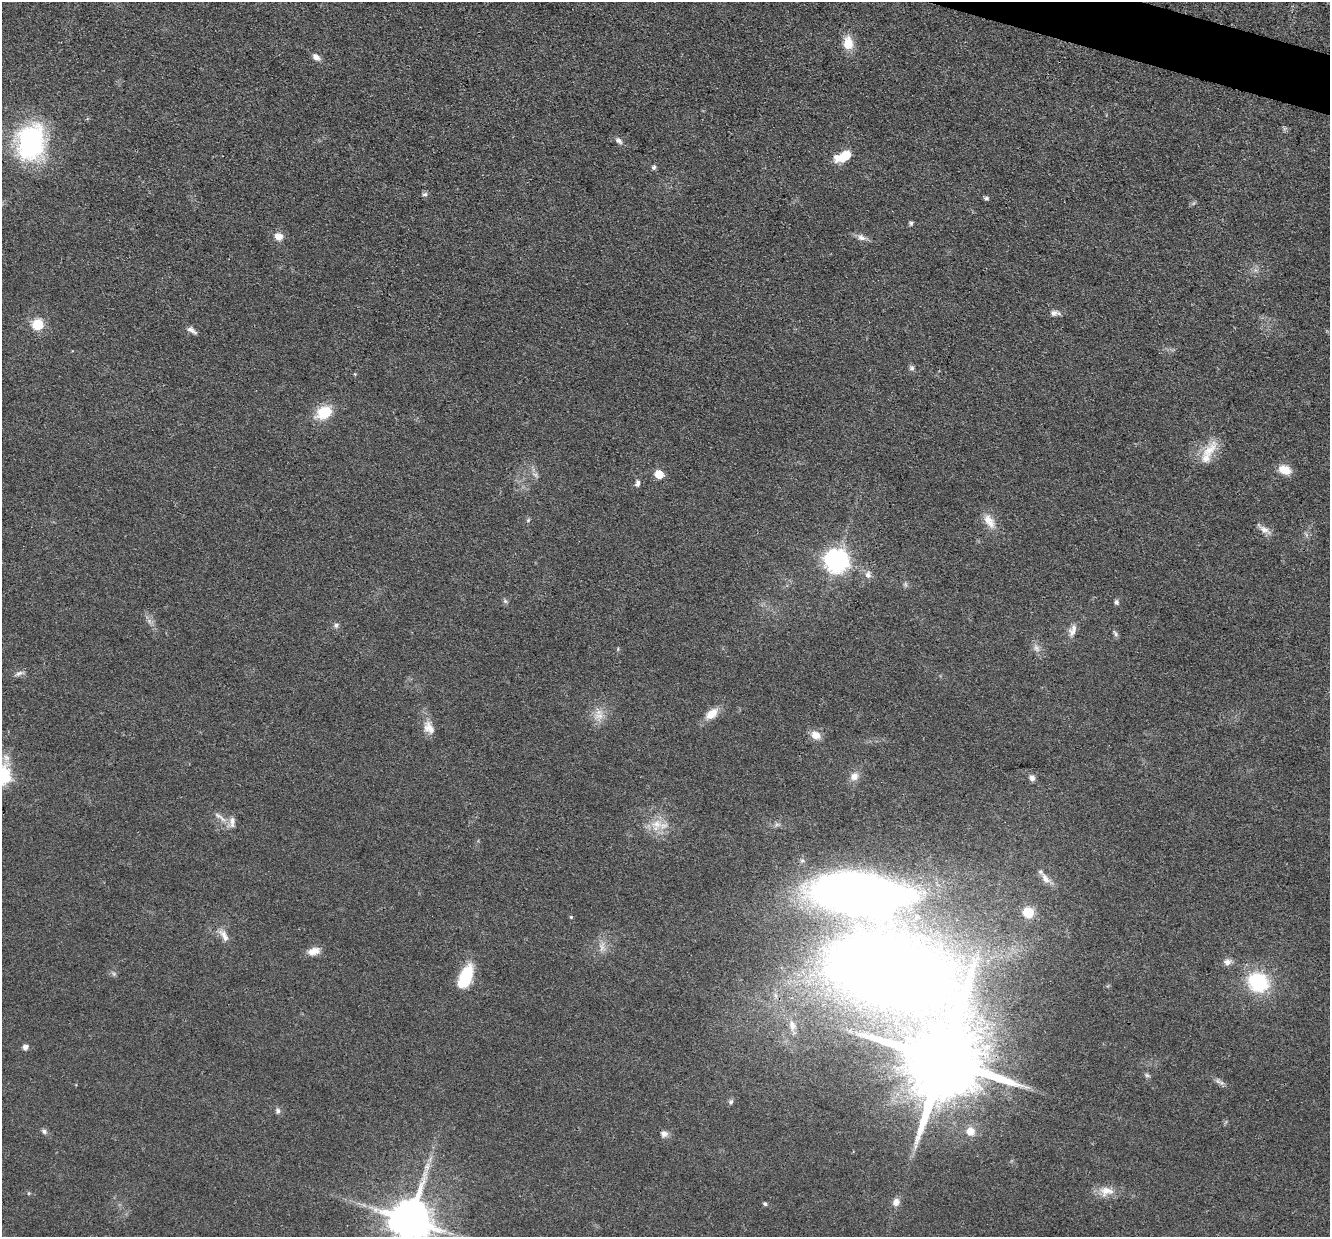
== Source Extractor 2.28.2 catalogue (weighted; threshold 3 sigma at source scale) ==
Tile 10 of 4 x 4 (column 2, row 3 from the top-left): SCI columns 1329-2656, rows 1494-2728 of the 5312 x 5329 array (HDU 1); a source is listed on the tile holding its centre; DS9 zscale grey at full resolution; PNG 1332 x 1239 px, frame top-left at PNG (2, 2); no overlay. Shown black and unused: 1% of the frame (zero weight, under 3 of 4 exposures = <1% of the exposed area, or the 3 px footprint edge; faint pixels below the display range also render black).
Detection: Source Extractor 2.28.2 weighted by HDU 2 'WHT'; one run over the whole footprint, this tile lists its part. Background 0.0619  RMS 0.0059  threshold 0.0267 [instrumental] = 3 sigma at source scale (4.5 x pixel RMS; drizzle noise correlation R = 1.50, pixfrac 1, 0.05/0.05 arcsec/px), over >= 5 px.
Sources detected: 72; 2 too faint to see at this stretch — not listed; the other 70 listed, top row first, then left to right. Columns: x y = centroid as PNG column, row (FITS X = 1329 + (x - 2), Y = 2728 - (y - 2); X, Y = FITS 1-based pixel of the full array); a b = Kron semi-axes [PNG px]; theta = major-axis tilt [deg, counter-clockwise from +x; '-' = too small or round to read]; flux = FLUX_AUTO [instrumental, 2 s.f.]
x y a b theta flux
848 43 14 10 -87 11
316 57 10 6 -36 3.1
619 141 11 6 -39 2.2
30 143 43 31 77 83
843 156 18 9 23 15
654 167 7 5 63 1.3
425 194 7 5 16 1.3
986 198 6 5 - 1.2
911 223 6 5 - 1.1
278 236 10 9 - 5.1
861 238 11 7 -25 3.3
1054 313 11 8 13 2.8
38 324 6 6 - 46
192 330 14 6 -34 2.6
912 368 7 7 - 1.5
324 412 19 13 29 16
1209 451 33 13 51 13
1285 470 16 10 -18 7.4
659 474 6 5 - 17
638 483 8 5 73 2.1
528 520 7 4 46 0.84
989 521 22 11 -56 8
1264 529 23 7 -35 4
836 561 8 8 - 500
868 574 10 7 83 2.7
505 601 6 6 - 1.3
1116 602 7 6 - 1.5
149 621 7 4 72 1.5
336 625 7 6 - 1.6
1072 631 17 9 69 4.5
1115 633 11 4 -57 1.4
1036 648 11 6 -58 2.8
19 673 11 6 17 2.2
711 714 18 10 40 8.2
599 716 12 11 - 6.2
429 728 19 12 -62 6.8
815 735 13 10 -32 5.6
854 776 12 10 75 4.7
1032 778 8 7 - 2.3
222 819 15 5 -46 3.5
232 822 17 8 86 3.7
657 825 19 16 62 12
1045 879 19 9 -54 5.2
856 894 88 36 -6 510
1028 912 6 6 - 41
571 917 4 4 - 0.7
224 935 20 8 -57 4.8
602 947 10 6 88 3
314 951 16 9 15 5.5
1227 962 10 8 9 3.1
889 970 62 29 -20 1600
114 974 6 5 - 1.2
465 977 23 11 67 29
1258 982 19 15 -35 49
792 1026 23 9 -76 7.7
25 1047 6 6 - 2.7
943 1060 23 17 72 11000
1147 1075 8 5 -30 1.2
1218 1081 9 6 -59 1.9
731 1102 8 6 84 1.6
278 1111 8 6 78 1.8
44 1131 8 6 -31 1.6
970 1131 12 11 - 6.8
664 1134 9 8 - 2.9
427 1166 11 7 55 3.4
1106 1191 21 13 -1 7.7
896 1202 10 9 - 3.7
765 1204 5 4 - 1.2
410 1220 12 11 - 2700
450 1233 7 4 -18 1.5
Overlapping masked pixels (flux is a lower limit): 1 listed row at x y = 943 1060
Isophote crosses this tile's border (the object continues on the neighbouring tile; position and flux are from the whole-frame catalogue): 1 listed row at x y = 410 1220